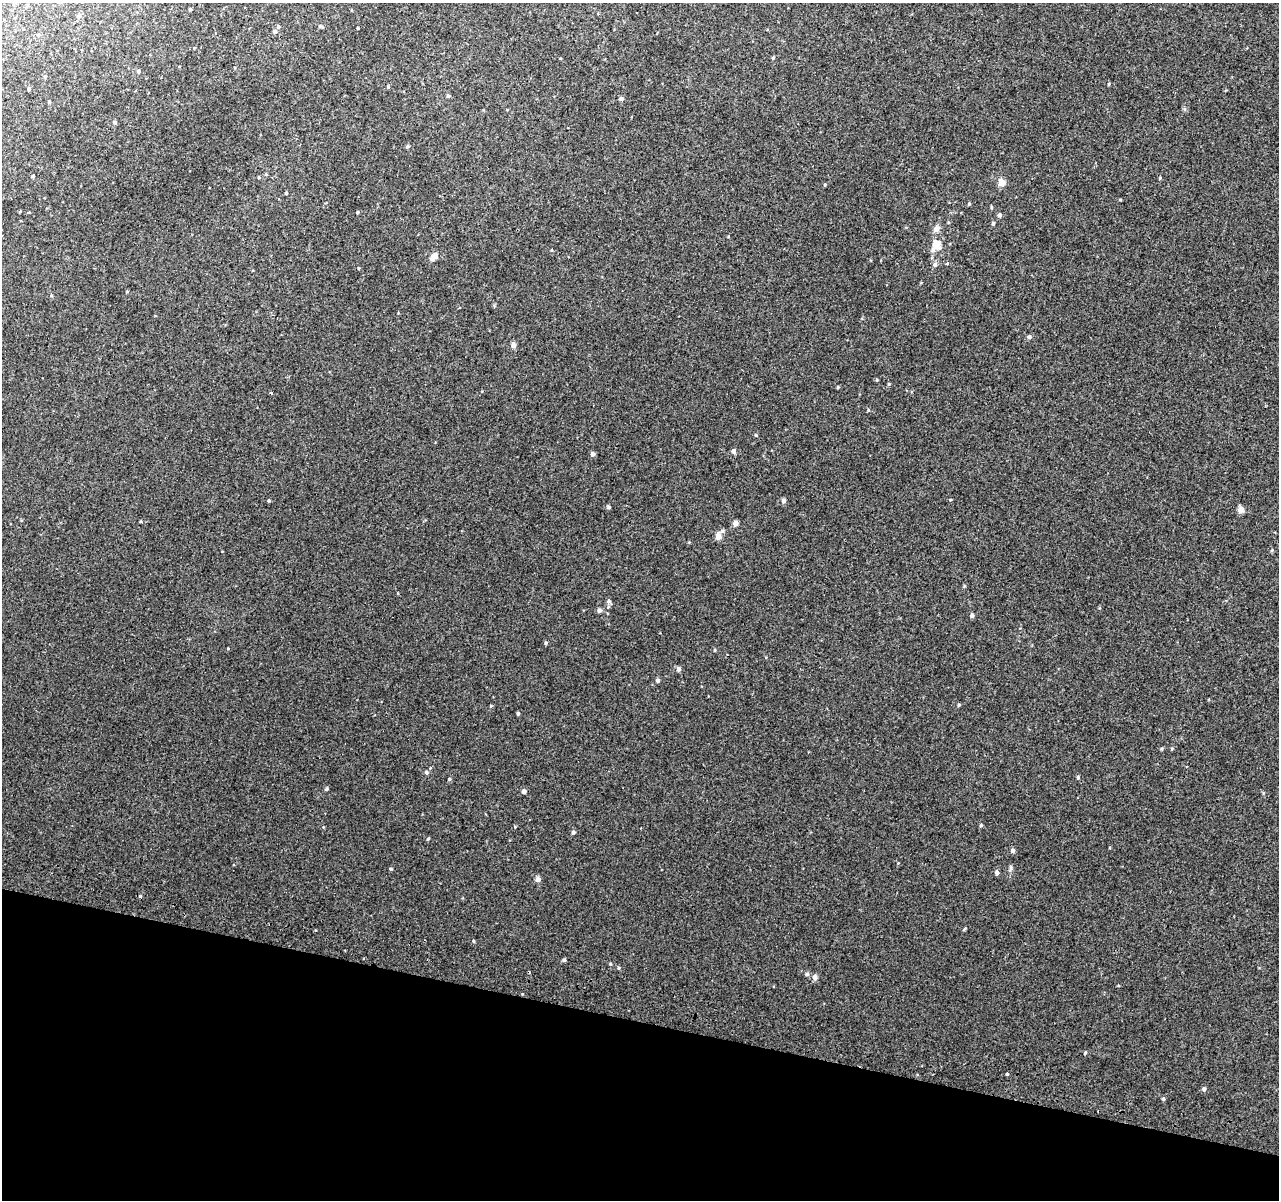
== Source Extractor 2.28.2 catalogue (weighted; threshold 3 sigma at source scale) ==
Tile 15 of 4 x 4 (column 3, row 4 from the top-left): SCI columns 2598-3874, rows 266-1463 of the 5193 x 5391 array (HDU 1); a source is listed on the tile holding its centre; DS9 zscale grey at full resolution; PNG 1281 x 1202 px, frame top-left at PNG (2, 3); no overlay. Shown black and unused: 15% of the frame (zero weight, under 2 of 3 exposures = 3% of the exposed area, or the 3 px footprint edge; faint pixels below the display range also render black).
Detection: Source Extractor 2.28.2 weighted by HDU 2 'WHT'; one run over the whole footprint, this tile lists its part. Background 0.00843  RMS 0.0068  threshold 0.0307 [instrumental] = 3 sigma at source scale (4.5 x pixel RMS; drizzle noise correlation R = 1.50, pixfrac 1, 0.0396/0.0396 arcsec/px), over >= 5 px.
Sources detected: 85; all 85 listed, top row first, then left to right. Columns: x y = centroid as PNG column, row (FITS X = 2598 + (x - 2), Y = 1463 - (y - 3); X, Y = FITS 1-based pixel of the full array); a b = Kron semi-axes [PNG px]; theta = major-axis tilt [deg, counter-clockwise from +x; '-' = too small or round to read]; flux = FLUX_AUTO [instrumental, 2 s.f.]
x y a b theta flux
190 9 3 3 - 0.83
78 16 6 4 89 0.87
278 26 5 4 - 1
321 27 8 3 -19 0.83
358 28 3 2 - 0.62
275 31 4 4 - 1.5
194 48 3 3 - 0.4
773 57 4 4 - 0.66
138 71 4 4 - 0.96
45 76 4 3 - 0.55
1109 84 5 3 - 0.52
388 87 4 4 - 0.66
29 89 4 4 - 0.94
448 96 5 4 - 1.1
621 99 5 4 - 1.9
49 102 4 3 - 0.85
115 122 4 4 - 1.3
407 146 4 4 - 1.1
33 176 4 3 - 0.66
259 177 4 3 - 0.54
1001 183 5 5 - 8.1
286 193 3 3 - 0.5
1120 200 5 3 - 0.51
969 204 4 3 - 0.82
991 207 5 3 - 0.64
358 212 4 3 - 0.63
999 215 5 5 - 1.6
993 223 4 3 - 1.1
936 229 5 5 - 4.3
936 245 7 6 - 11
551 250 5 3 - 0.49
434 257 10 6 41 4.3
935 264 6 6 - 1.7
358 268 4 2 - 0.44
1029 337 5 5 - 1.4
513 345 5 4 - 3.7
889 384 5 3 - 0.6
838 387 4 3 - 0.71
271 393 3 3 - 5.9
868 410 5 3 - 0.58
756 435 4 3 - 0.57
733 451 5 4 - 2.1
593 454 5 4 - 1.8
950 500 4 2 - 0.47
784 501 5 5 - 2
608 507 5 4 - 1.2
1241 510 5 5 - 6.2
735 523 5 4 - 4
722 531 7 5 17 1.3
718 536 5 4 - 5.7
1272 550 5 3 - 0.6
609 601 6 5 - 1.3
599 610 5 5 - 1.5
972 615 5 4 - 1.5
546 643 4 4 - 0.94
715 650 4 3 - 0.59
678 669 5 5 - 1.9
657 680 5 4 - 1.5
959 705 4 4 - 0.63
491 706 5 3 - 0.54
518 713 4 3 - 0.99
1161 749 5 4 - 0.75
426 772 5 5 - 1.1
1078 777 5 4 - 0.81
449 779 4 4 - 0.8
327 789 5 4 - 0.83
524 791 4 4 - 2.4
981 825 4 4 - 0.78
573 832 5 5 - 1.2
428 839 4 4 - 0.6
1013 850 5 5 - 1.6
1010 868 10 4 85 1.2
391 869 4 3 - 0.9
997 873 4 4 - 2
538 879 5 5 - 3.1
140 896 4 4 - 0.93
964 929 6 3 53 0.65
473 941 4 3 - 0.63
564 960 4 4 - 1
619 968 5 3 - 0.62
807 974 5 4 - 1.2
815 977 8 7 - 2.1
1007 1074 3 3 - 4.7
918 1075 3 2 - 1.4
1204 1089 5 5 - 1.6
Unlisted compact peaks at least as high as the median listed source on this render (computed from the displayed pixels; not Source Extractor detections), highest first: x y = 1163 1099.